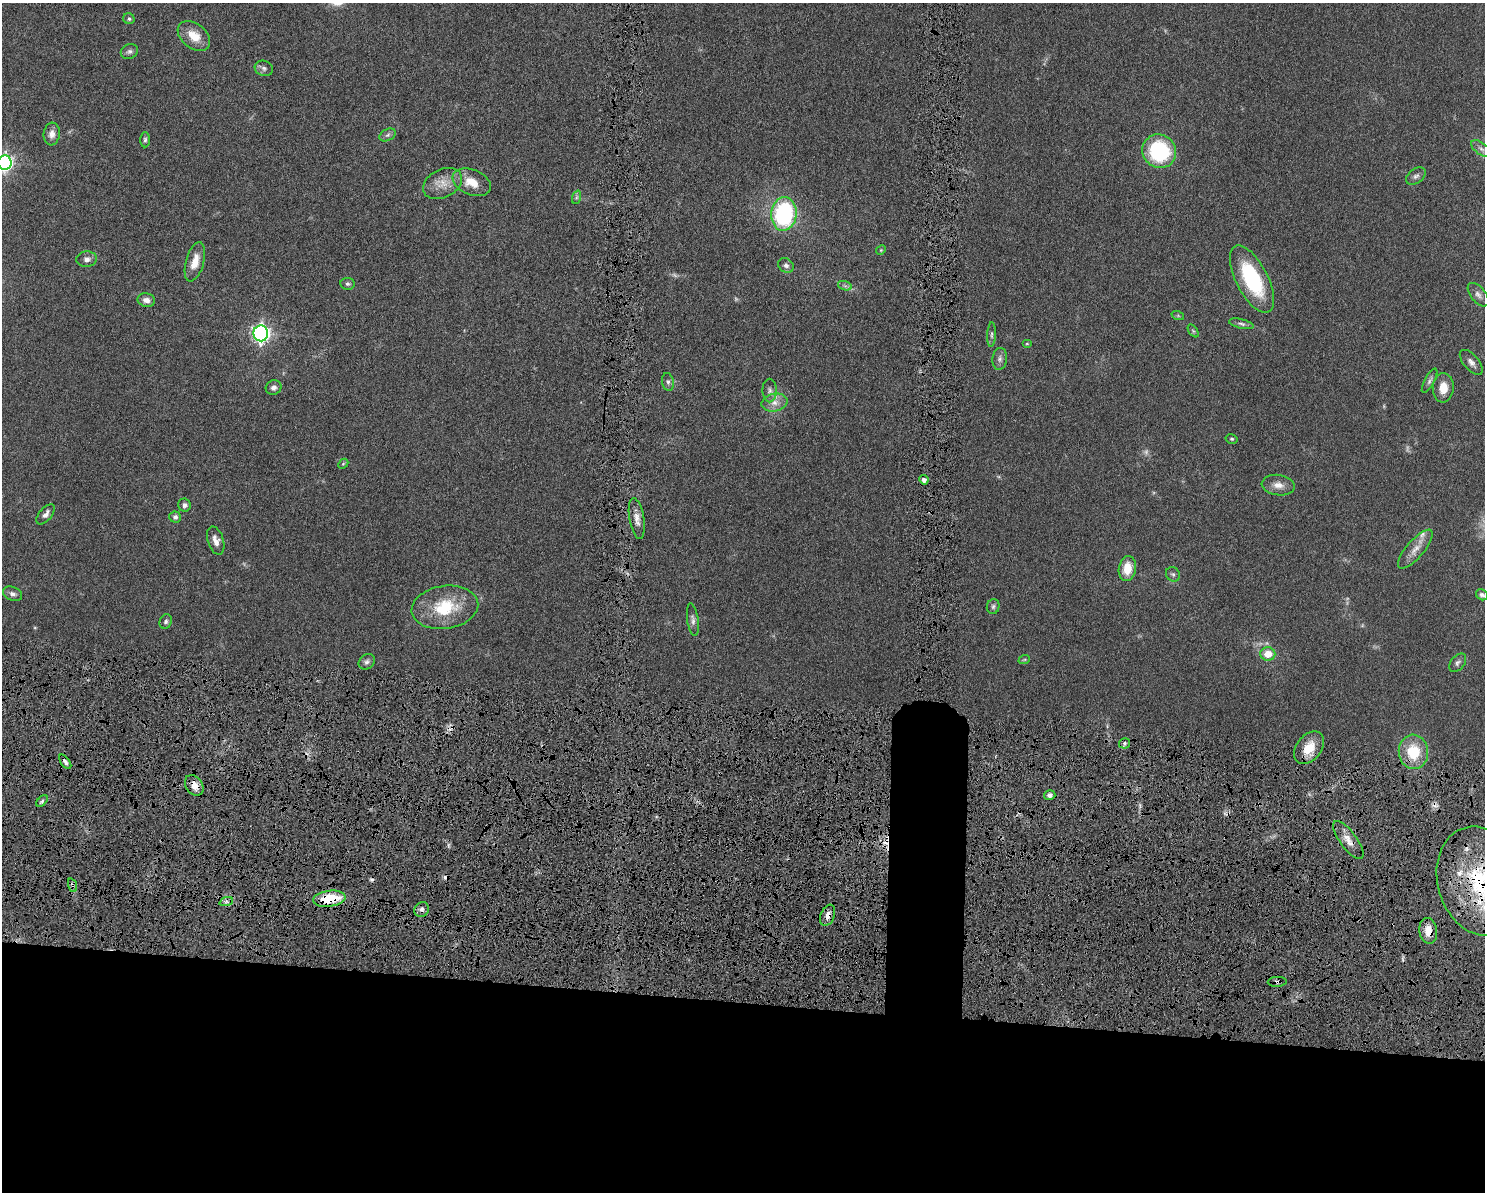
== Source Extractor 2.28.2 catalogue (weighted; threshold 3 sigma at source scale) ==
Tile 11 of 3 x 4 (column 2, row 4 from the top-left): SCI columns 1621-3103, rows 12-1201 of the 4818 x 4785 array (HDU 1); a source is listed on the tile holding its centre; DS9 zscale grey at full resolution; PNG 1487 x 1194 px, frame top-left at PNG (2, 3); each listed source drawn as its Kron ellipse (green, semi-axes under 4 px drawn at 4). Shown black and unused: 19% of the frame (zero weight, under 6 of 12 exposures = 3% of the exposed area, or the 3 px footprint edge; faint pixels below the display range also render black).
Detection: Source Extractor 2.28.2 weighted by HDU 2 'WHT'; one run over the whole footprint, this tile lists its part. Background 0.0865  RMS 0.0047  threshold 0.0191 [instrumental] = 3 sigma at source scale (4.09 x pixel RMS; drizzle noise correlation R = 1.36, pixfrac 0.8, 0.05/0.05 arcsec/px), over >= 5 px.
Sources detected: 86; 4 too faint to see at this stretch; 5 cosmic-ray / hot-pixel residue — neither listed nor drawn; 1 inside a brighter listed object's ellipse — not listed separately; the other 76 listed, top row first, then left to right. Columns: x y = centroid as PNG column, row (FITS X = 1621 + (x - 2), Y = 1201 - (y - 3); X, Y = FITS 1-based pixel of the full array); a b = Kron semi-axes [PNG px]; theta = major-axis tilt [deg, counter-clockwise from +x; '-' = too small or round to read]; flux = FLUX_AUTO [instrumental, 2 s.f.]
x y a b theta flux
129 19 6 5 - 0.88
194 36 18 12 -38 7
129 51 9 7 25 1.4
264 68 9 7 -19 1.5
52 134 11 8 84 2.6
388 135 9 5 27 1.1
145 140 7 5 89 0.87
1481 149 11 6 -37 1.6
1159 151 17 16 - 35
5 163 7 7 - 130
1416 176 11 7 36 1.5
472 182 20 12 -22 7.2
443 183 21 14 27 6.2
577 197 7 4 71 0.75
784 214 17 12 85 50
881 250 5 4 - 0.47
87 259 10 8 6 1.9
195 262 20 9 74 6
786 265 8 7 - 1.6
1252 279 37 16 -63 33
348 284 7 6 - 1
845 286 7 4 -19 0.97
1478 295 14 7 -51 2
146 300 9 6 -11 2.1
1178 316 6 4 -19 0.52
1241 324 13 4 -14 1.2
1193 331 7 4 -53 0.64
261 333 8 7 - 160
992 335 12 4 87 1.1
1027 344 5 3 - 0.33
1000 359 11 7 82 1.6
1471 362 15 7 -49 2.3
1430 381 13 5 61 1.4
668 382 9 6 -81 1.1
274 387 8 7 - 1.5
1443 388 14 10 87 5.9
770 391 12 7 -89 1.9
774 403 13 9 13 3.5
1232 439 6 4 -14 0.62
343 464 6 4 43 0.57
924 480 4 4 - 2
1278 485 16 10 -7 3.7
184 505 6 6 - 1.3
46 514 12 6 50 2
175 517 6 5 - 1.3
637 519 21 7 -80 3.7
216 541 15 8 -72 2.8
1415 549 24 8 49 4.7
1127 569 13 8 80 7.2
1173 574 8 6 -52 1
12 594 10 7 -21 1.6
1482 595 6 5 - 1.1
993 606 7 6 - 1
445 607 33 21 8 20
693 620 16 5 -82 1.7
166 621 7 6 - 0.98
1268 654 7 7 - 6.4
1024 660 6 3 19 0.51
367 662 9 7 43 1.3
1458 663 10 7 50 1.4
1124 743 5 5 - 1.1
1309 748 18 12 51 8.4
1413 752 17 14 -84 15
65 762 8 4 -53 1.4
194 785 11 8 -55 4.5
1050 795 6 5 - 1.9
42 801 7 4 46 0.85
1348 840 23 8 -54 4.9
1480 881 55 42 -73 65
72 885 7 4 -72 1.1
329 899 16 8 7 18
226 902 7 4 19 1.1
422 909 8 7 - 1.7
828 915 11 7 68 3.1
1428 931 13 9 -81 6.1
1277 982 9 5 2 1.2
Overlapping masked pixels (flux is a lower limit): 9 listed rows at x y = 1413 752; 194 785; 1348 840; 1480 881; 72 885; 329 899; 828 915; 1428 931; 1277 982
Isophote crosses this tile's border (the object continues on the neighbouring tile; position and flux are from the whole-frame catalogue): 2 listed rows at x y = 5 163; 1480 881